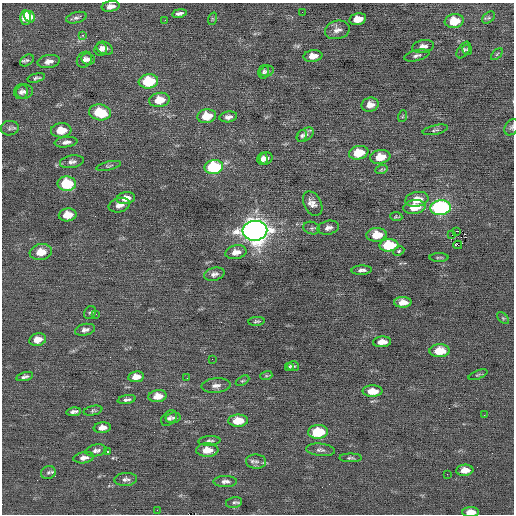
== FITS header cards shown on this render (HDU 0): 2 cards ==
NAXIS1  =                  512 / Axis length
NAXIS2  =                  512 / Axis length

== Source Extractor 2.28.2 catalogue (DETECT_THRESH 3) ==
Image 512 x 512 px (HDU 0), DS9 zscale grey, 1 PNG px = 1 image px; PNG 516 x 516 px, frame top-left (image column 1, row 512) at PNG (2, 3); each listed source drawn as its Kron ellipse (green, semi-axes under 4 px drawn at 4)
Background 0.0278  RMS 0.74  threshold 2.21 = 3 sigma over >= 5 px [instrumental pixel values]
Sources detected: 121; all 121 listed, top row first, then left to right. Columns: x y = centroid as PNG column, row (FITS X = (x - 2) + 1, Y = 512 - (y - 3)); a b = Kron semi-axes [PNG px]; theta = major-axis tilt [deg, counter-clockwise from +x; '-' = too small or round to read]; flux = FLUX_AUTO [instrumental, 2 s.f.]
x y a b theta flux
111 6 9 5 9 280
302 12 2 2 - 67
179 13 7 3 10 140
30 17 6 5 - 740
25 18 7 5 -88 940
76 18 10 5 16 140
489 18 7 5 42 87
212 19 6 4 72 64
358 19 8 5 13 780
165 20 2 2 - 200
454 21 9 7 8 1100
337 30 12 9 14 310
83 35 3 3 - 170
423 46 11 6 12 290
105 48 8 6 -28 240
101 49 6 6 - 230
463 50 9 5 56 120
467 50 5 4 - 65
497 54 7 3 45 65
417 55 13 5 14 170
313 56 9 6 8 430
88 59 7 5 -7 170
27 60 7 5 35 100
84 60 8 7 - 200
49 61 11 6 10 270
267 71 7 5 15 100
264 72 7 5 76 94
36 78 9 4 13 110
148 81 10 7 7 2300
21 92 7 7 - 170
24 92 8 7 - 170
159 100 10 7 10 890
370 105 8 7 - 340
100 112 11 8 -9 1700
207 116 9 7 9 970
403 116 6 3 71 53
228 117 9 5 9 190
512 127 9 6 58 120
10 128 9 7 8 140
61 130 10 7 6 790
435 130 13 4 13 120
305 135 9 6 34 170
302 136 6 4 59 82
66 142 11 5 7 200
359 153 10 6 11 1300
380 157 10 6 10 910
266 158 6 6 - 200
262 159 6 5 - 210
72 162 12 6 10 200
109 166 13 4 13 97
214 167 9 7 8 4200
381 170 6 4 20 79
67 184 9 7 -2 2400
126 198 9 6 9 440
417 199 12 7 10 640
313 204 13 8 -62 320
119 205 11 7 13 290
414 207 11 7 7 930
441 208 10 7 4 8900
68 215 9 6 9 780
396 217 6 3 -6 67
312 228 8 6 -17 110
328 228 11 7 13 210
255 231 12 10 3 48000
457 231 4 2 - 33
377 235 10 7 4 990
452 235 3 2 - 61
389 245 9 6 5 2300
458 245 4 2 - 5000
399 251 6 4 25 70
41 252 11 8 10 720
236 252 11 6 11 400
439 257 9 3 0 71
362 270 10 4 3 160
214 274 10 6 14 200
403 302 8 5 2 370
90 313 7 5 55 91
96 314 3 3 - 23
503 318 7 4 -45 71
256 321 8 4 6 84
85 330 10 5 12 200
38 340 9 6 12 500
382 342 9 5 4 420
440 351 10 6 2 1100
212 359 2 2 - 19
293 366 6 5 - 84
289 367 4 4 - 64
478 375 10 4 21 83
266 376 6 4 18 70
25 377 8 4 14 130
136 377 8 5 7 420
187 378 3 2 - 71
242 381 7 4 30 84
216 385 14 7 4 290
372 391 10 5 0 680
158 396 9 6 7 560
127 400 9 4 11 140
93 411 9 4 13 97
74 412 7 4 10 150
484 415 2 2 - 98
169 418 9 6 40 140
173 418 7 5 8 120
238 421 10 6 2 920
102 428 8 5 7 320
318 432 10 6 3 2000
209 441 11 4 4 130
96 450 11 6 9 190
207 450 11 6 1 670
320 450 14 6 -6 190
107 452 3 3 - 220
84 458 10 5 9 240
351 458 11 4 0 110
256 461 10 7 -3 200
465 470 8 5 4 390
48 473 7 6 - 130
447 474 2 2 - 69
126 479 11 6 4 190
225 481 12 5 0 200
234 502 8 5 11 120
157 510 2 2 - 30
470 512 8 5 1 440
At the frame edge (FLAGS 8, measured only in part): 2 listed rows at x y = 512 127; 470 512